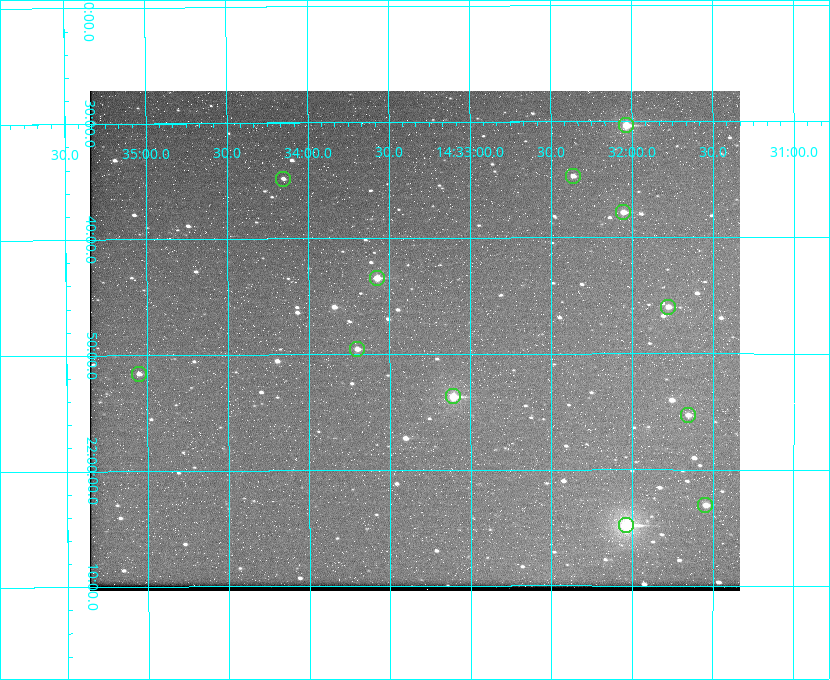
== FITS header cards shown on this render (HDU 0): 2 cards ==
NAXIS1  =                  650 / Width of table row in bytes
NAXIS2  =                  500 / Number of rows in table

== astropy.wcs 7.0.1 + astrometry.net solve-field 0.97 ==
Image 650 x 500 px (HDU 0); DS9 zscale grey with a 90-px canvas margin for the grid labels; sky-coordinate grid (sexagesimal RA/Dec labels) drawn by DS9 from the SOLVED WCS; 12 Tycho-2 reference stars matched to detected sources circled (green)
Header WCS: none
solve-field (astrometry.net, Tycho-2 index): SOLVED blind (the file carries no WCS)
Solved WCS: RA---TAN-SIP/DEC--TAN-SIP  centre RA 14:33:21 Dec +21:49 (218.34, +21.81 deg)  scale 5.17 arcsec/px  FOV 56.0' x 43.1'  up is -180 deg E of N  parity flipped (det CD > 0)
(file carries no celestial WCS; the grid is the blind solution)
Tycho-2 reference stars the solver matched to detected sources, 12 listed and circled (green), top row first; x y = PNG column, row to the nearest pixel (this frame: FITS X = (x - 90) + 1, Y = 500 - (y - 91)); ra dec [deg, ICRS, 3 dp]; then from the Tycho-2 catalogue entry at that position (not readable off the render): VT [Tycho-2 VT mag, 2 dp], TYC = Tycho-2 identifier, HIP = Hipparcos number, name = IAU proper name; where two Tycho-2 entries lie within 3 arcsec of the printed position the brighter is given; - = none
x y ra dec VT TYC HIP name
626 125 218.009 +21.506 9.86 1482-261-1 71070 -
573 176 218.091 +21.578 11.86 1482-488-1 - -
283 179 218.538 +21.580 12.32 1482-583-1 - -
623 212 218.013 +21.630 10.90 1482-192-1 - -
377 278 218.394 +21.724 10.38 1482-83-1 - -
668 307 217.944 +21.766 11.64 1482-281-1 - -
357 349 218.426 +21.826 11.53 1482-602-1 - -
139 374 218.763 +21.860 11.96 1483-381-1 - -
453 396 218.276 +21.895 9.80 1482-882-1 - -
688 415 217.914 +21.922 12.06 1482-114-1 - -
705 505 217.886 +22.051 11.56 1482-538-1 - -
626 525 218.009 +22.080 8.78 1482-606-1 71072 -